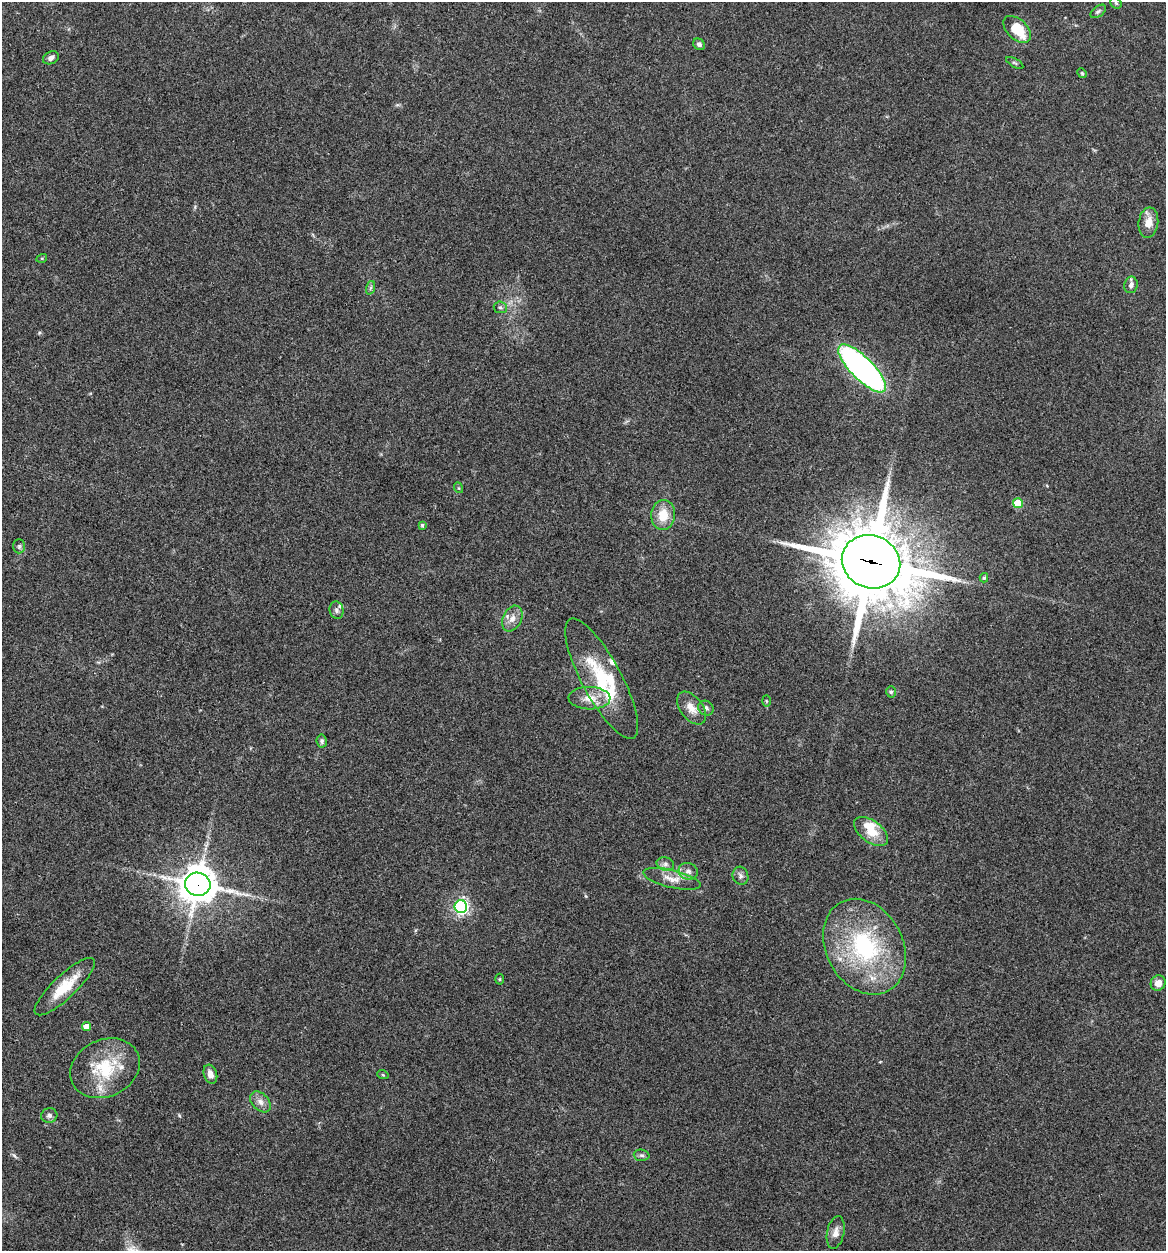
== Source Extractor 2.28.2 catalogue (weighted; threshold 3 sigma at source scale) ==
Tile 11 of 4 x 4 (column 3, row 3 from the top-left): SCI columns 2573-3736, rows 1253-2501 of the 5022 x 5005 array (HDU 1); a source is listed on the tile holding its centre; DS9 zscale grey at full resolution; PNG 1168 x 1253 px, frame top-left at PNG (2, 2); each listed source drawn as its Kron ellipse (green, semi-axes under 4 px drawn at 4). Shown black and unused: <1% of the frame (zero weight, under 3 of 4 exposures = <1% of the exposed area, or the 3 px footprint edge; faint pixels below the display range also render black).
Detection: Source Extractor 2.28.2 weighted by HDU 2 'WHT'; one run over the whole footprint, this tile lists its part. Background 0.0635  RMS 0.0051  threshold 0.023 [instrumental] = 3 sigma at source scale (4.5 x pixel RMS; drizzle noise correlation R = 1.50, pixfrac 1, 0.05/0.05 arcsec/px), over >= 5 px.
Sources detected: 55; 7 inside a brighter listed object's ellipse — not listed separately; the other 48 listed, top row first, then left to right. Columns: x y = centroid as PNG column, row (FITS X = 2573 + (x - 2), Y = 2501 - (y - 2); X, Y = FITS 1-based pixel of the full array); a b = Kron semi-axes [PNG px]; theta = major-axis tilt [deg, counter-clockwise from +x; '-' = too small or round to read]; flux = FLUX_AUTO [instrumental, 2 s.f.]
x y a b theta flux
1116 3 6 5 - 0.82
1098 11 9 5 36 1.2
1017 29 16 10 -44 16
699 44 6 5 - 1.4
51 58 8 6 25 2.2
1015 63 9 3 -29 0.75
1082 73 5 4 - 0.62
1148 223 15 10 83 5.7
42 258 5 3 - 0.49
1131 285 8 6 79 1.9
370 288 7 4 70 0.98
500 307 6 5 - 1.1
862 368 32 11 -45 200
459 488 5 3 - 0.47
1018 503 5 5 - 19
663 515 15 12 85 9.5
422 525 4 3 - 0.76
19 546 7 6 - 1.1
871 562 29 26 -21 4600
984 578 4 4 - 0.93
337 610 9 7 -76 1.8
512 619 13 9 63 4.3
602 679 67 20 -62 33
891 692 6 5 - 0.86
589 698 21 11 -1 7.4
766 701 6 4 -88 0.55
691 708 19 11 -53 5.8
706 708 8 7 - 1.7
322 741 6 5 - 1
871 832 19 10 -37 10
665 864 9 6 -15 1.9
688 871 10 8 -20 2.5
740 876 9 8 - 1.9
672 879 29 8 -13 6.4
198 884 12 11 - 1200
461 907 6 6 - 140
865 947 50 38 -61 67
500 979 5 3 - 0.5
1158 983 8 7 - 4.2
65 987 40 11 43 16
86 1027 4 4 - 5.9
105 1068 36 28 25 26
210 1074 10 6 -72 3.3
383 1075 6 3 -18 0.55
260 1102 12 8 -46 3.3
49 1115 8 7 - 1.8
642 1155 8 6 -4 1.3
836 1232 16 8 78 3.7
Overlapping masked pixels (flux is a lower limit): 2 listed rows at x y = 871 562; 198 884